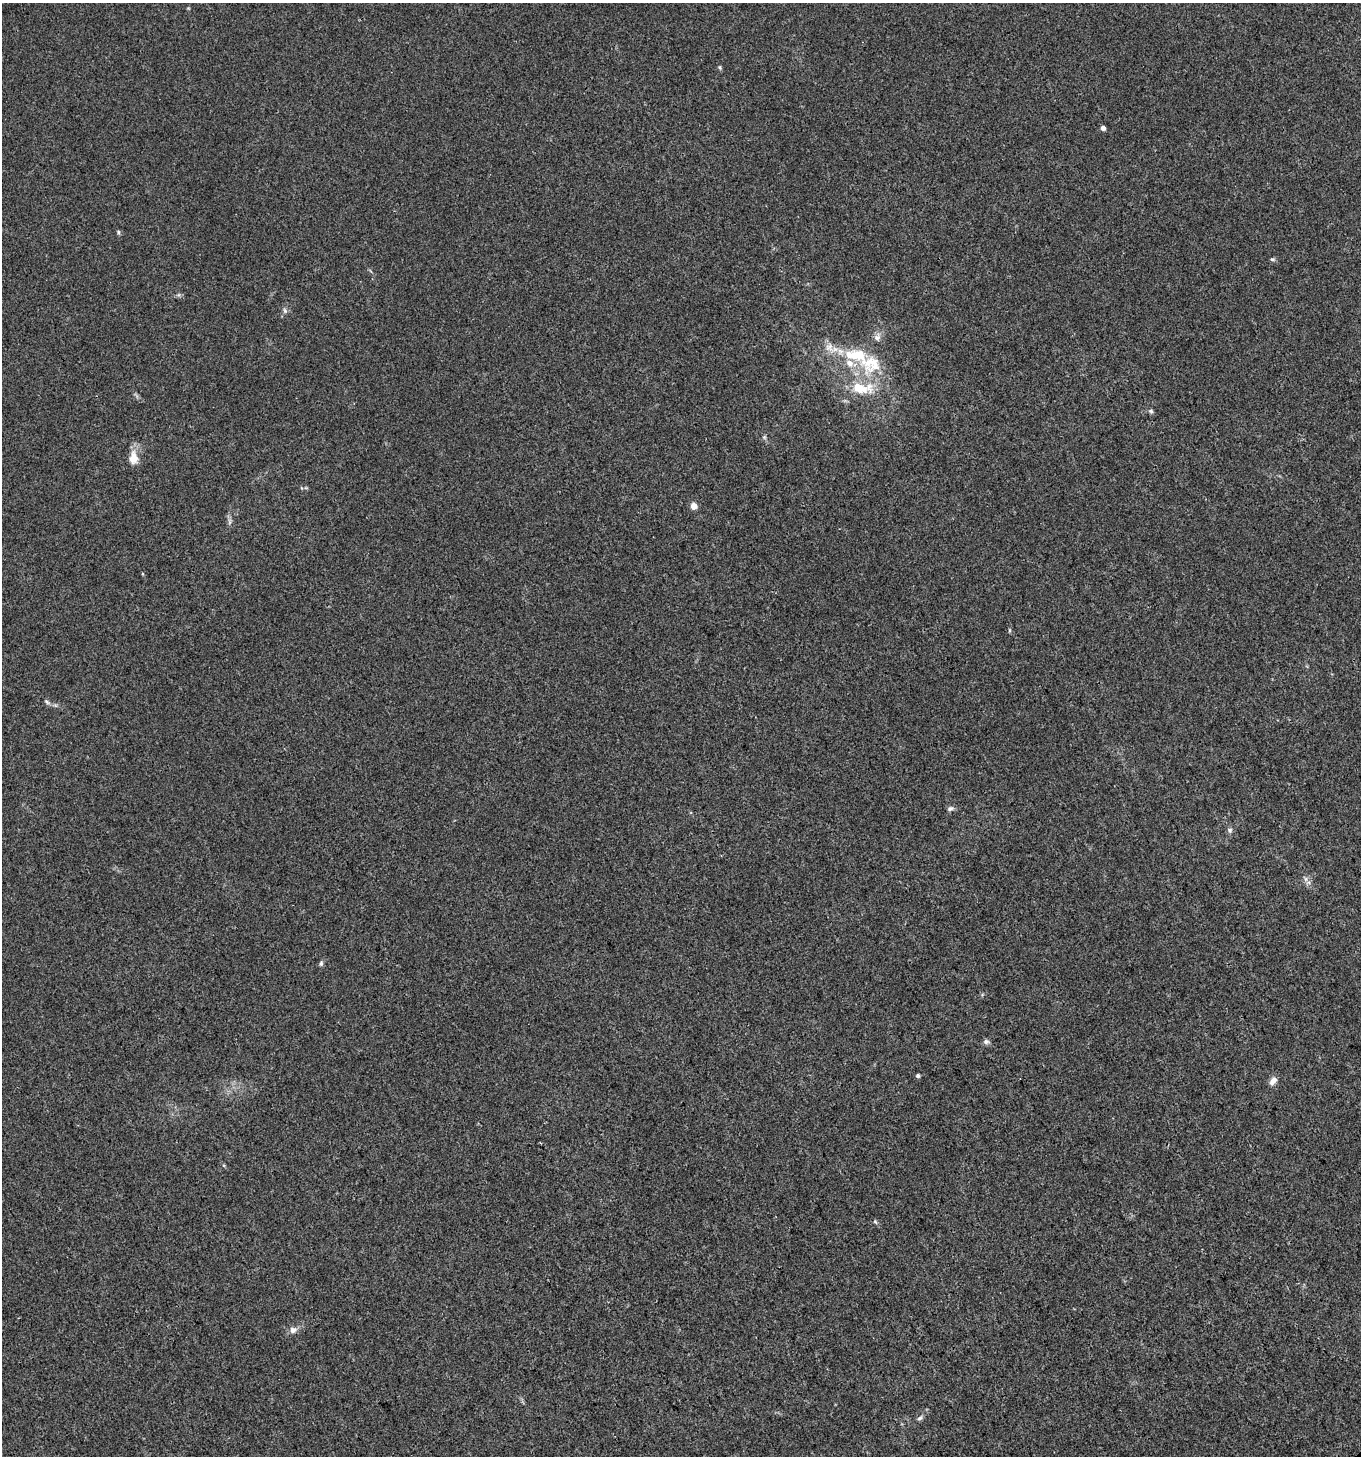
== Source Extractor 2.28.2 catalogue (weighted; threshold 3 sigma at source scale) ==
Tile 6 of 4 x 4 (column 2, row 2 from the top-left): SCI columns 1467-2825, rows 2912-4365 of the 5713 x 5819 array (HDU 1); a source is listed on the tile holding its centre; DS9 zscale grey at full resolution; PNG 1363 x 1458 px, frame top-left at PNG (2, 3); no overlay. Shown black and unused: <1% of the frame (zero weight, under 3 of 4 exposures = <1% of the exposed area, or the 3 px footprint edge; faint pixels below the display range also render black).
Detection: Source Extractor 2.28.2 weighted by HDU 2 'WHT'; one run over the whole footprint, this tile lists its part. Background 0.00761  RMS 0.0026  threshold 0.0117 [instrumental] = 3 sigma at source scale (4.5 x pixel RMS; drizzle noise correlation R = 1.50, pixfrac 1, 0.0396/0.0396 arcsec/px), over >= 5 px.
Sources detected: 30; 4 inside a brighter listed object's ellipse — not listed separately; the other 26 listed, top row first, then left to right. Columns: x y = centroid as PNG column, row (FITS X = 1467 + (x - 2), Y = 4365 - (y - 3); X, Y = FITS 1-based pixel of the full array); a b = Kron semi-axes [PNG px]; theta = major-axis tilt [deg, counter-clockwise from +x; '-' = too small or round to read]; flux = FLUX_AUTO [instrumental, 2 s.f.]
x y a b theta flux
720 67 7 3 -90 0.34
1103 128 4 4 - 1.3
118 232 6 4 -89 0.35
1272 259 7 5 0 0.42
285 310 7 5 -68 0.6
877 337 11 9 61 1.3
829 347 12 10 28 2.2
859 354 32 21 -39 11
861 388 33 15 -5 8.4
1151 411 6 5 - 0.5
764 437 6 4 -45 0.42
133 458 19 11 -89 3.1
693 506 4 4 - 3.9
230 522 7 4 71 0.5
1009 630 6 3 -72 0.28
47 702 9 4 -45 0.55
950 809 8 6 26 0.69
1230 830 7 6 - 0.64
1306 879 7 4 90 0.63
321 963 8 5 89 0.52
986 1041 8 6 10 0.68
918 1076 4 4 - 0.48
1273 1081 11 7 51 1.5
875 1222 6 4 -2 0.34
293 1330 10 8 20 1.4
920 1418 8 5 19 0.6